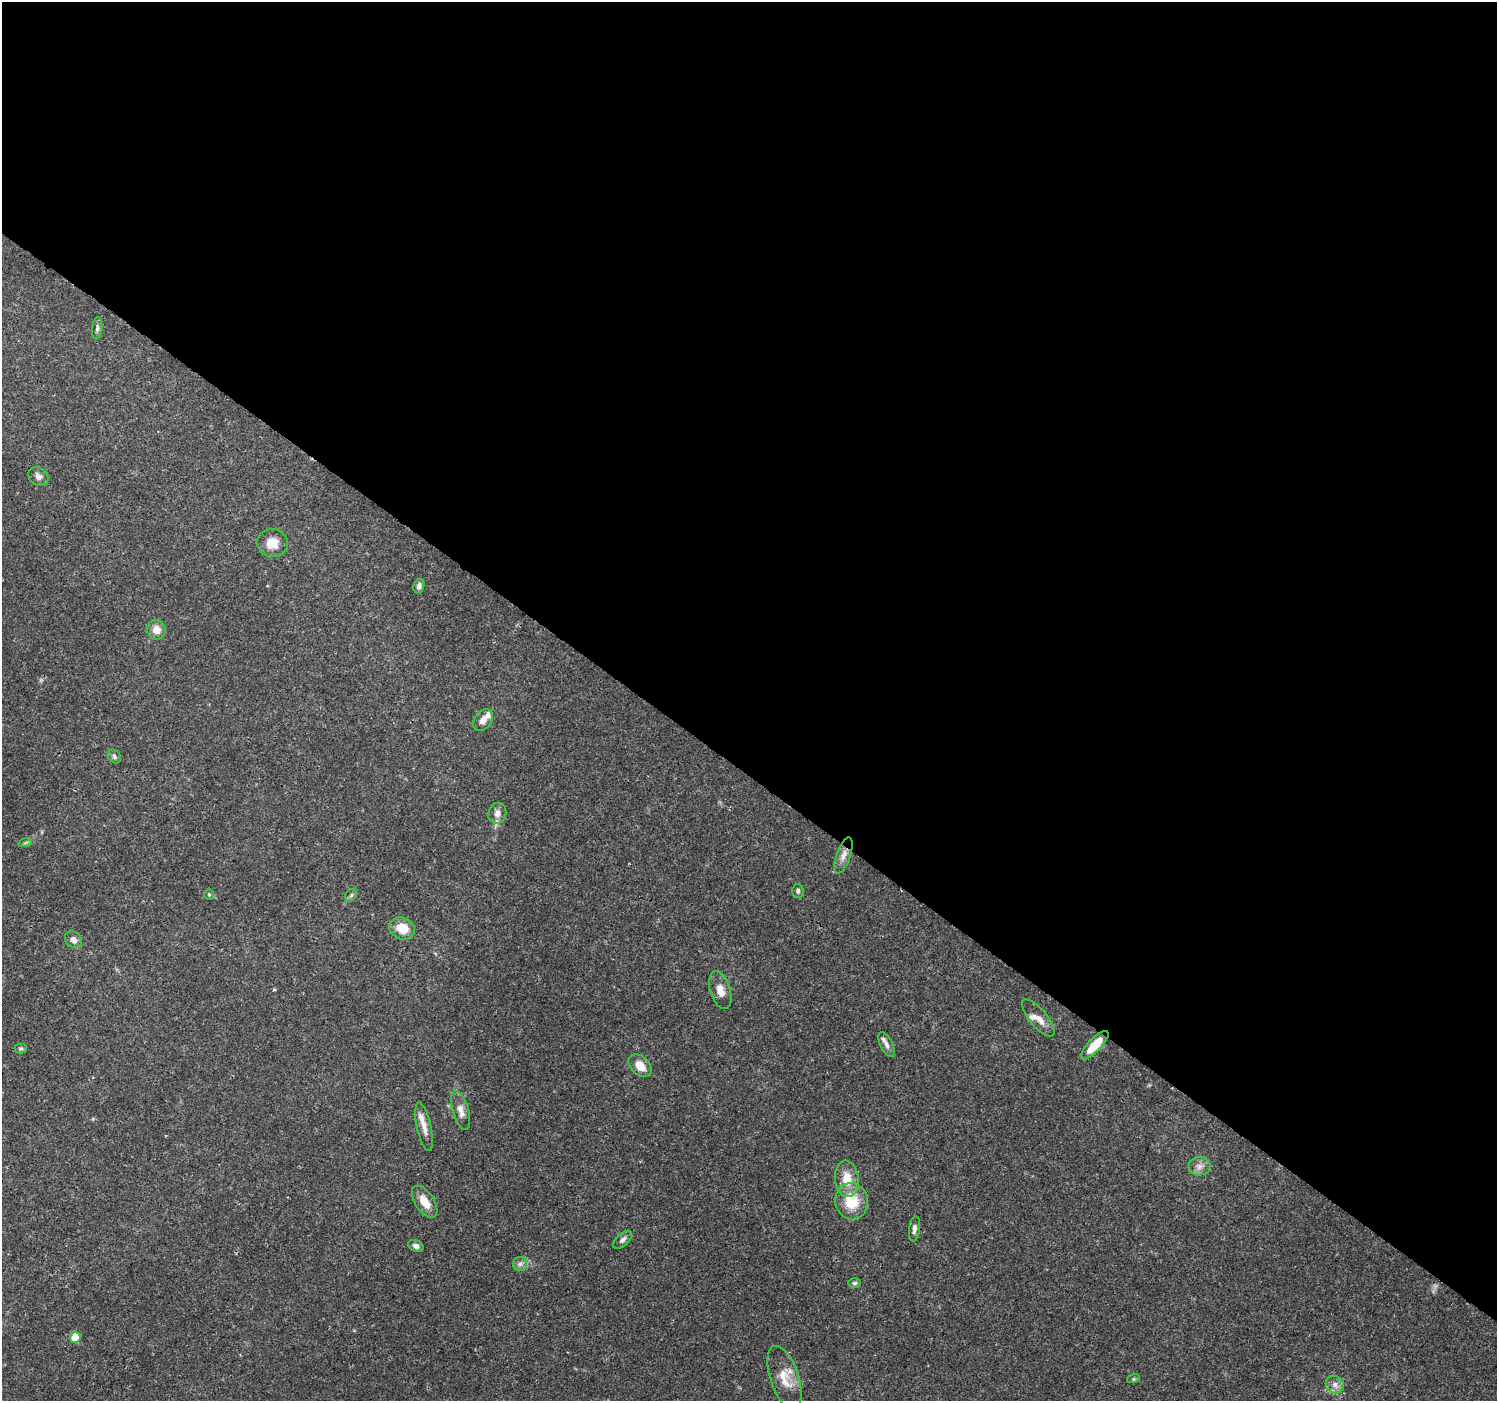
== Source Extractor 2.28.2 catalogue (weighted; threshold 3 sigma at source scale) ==
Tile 3 of 4 x 4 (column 3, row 1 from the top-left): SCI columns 2991-4485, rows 4376-5774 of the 5988 x 6020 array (HDU 1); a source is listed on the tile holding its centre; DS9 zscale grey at full resolution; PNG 1499 x 1403 px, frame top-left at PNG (2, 2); each listed source drawn as its Kron ellipse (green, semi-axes under 4 px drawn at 4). Shown black and unused: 55% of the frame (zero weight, under 3 of 4 exposures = <1% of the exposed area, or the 3 px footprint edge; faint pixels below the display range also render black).
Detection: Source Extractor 2.28.2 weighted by HDU 2 'WHT'; one run over the whole footprint, this tile lists its part. Background 0.0621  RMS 0.0028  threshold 0.0124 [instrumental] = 3 sigma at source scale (4.5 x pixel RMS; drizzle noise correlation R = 1.50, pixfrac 1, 0.0396/0.0396 arcsec/px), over >= 5 px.
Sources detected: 40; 4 inside a brighter listed object's ellipse — not listed separately; the other 36 listed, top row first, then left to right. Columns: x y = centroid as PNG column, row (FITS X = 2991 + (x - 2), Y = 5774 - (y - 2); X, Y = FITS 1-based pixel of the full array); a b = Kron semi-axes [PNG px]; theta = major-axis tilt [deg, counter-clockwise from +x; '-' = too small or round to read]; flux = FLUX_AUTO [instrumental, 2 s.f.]
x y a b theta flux
97 328 11 5 85 0.76
38 477 11 8 -39 1.3
272 543 15 14 - 3.7
419 586 7 5 75 1.1
156 630 10 9 - 2.6
483 720 12 8 55 1.9
114 756 7 6 - 0.67
497 813 10 9 - 1.6
25 843 7 4 19 0.47
843 855 19 7 70 2.1
798 891 7 5 -88 0.62
209 894 5 5 - 0.4
351 895 6 5 - 0.51
402 929 13 11 -26 5.2
73 940 9 7 -41 1.6
720 990 19 10 -72 2.8
1038 1018 23 8 -51 2.5
886 1045 13 6 -63 1.1
1095 1045 19 6 46 6.7
21 1048 6 5 - 0.45
640 1066 13 9 -44 3.3
461 1111 20 8 -73 2.4
424 1127 25 7 -78 2.4
1199 1166 11 9 1 1.7
847 1179 18 11 -82 5.3
852 1201 18 16 -77 8.7
425 1202 18 9 -57 4.2
914 1229 13 5 83 1.1
623 1240 12 6 42 1.1
416 1246 8 5 -25 1
520 1264 7 7 - 0.99
855 1283 6 5 - 0.6
75 1337 5 5 - 6.8
785 1378 33 14 -72 5.7
1133 1379 6 4 17 0.4
1335 1385 9 8 - 1.7